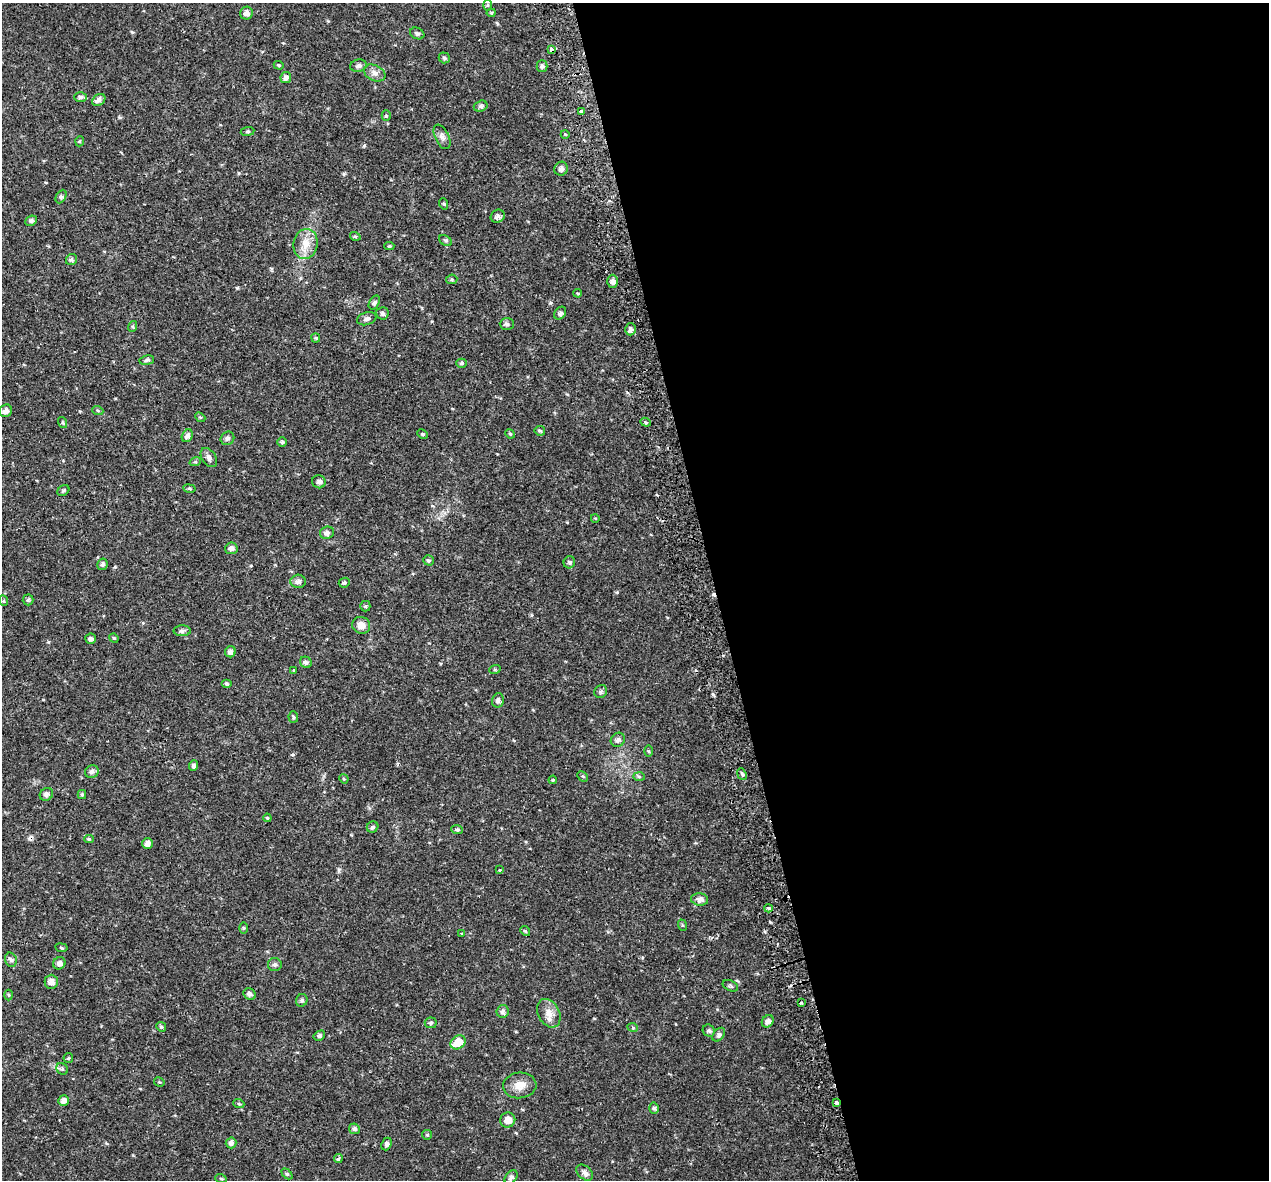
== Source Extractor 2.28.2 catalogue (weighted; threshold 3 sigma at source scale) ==
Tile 8 of 4 x 4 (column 4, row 2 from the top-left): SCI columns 3855-5121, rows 2520-3697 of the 5174 x 4987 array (HDU 1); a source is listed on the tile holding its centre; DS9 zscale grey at full resolution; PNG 1271 x 1182 px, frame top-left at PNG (2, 3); each listed source drawn as its Kron ellipse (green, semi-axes under 4 px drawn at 4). Shown black and unused: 44% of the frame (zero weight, under 2 of 3 exposures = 5% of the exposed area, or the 3 px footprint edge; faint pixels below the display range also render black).
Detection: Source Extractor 2.28.2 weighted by HDU 2 'WHT'; one run over the whole footprint, this tile lists its part. Background 0.0266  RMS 0.0031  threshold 0.0138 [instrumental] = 3 sigma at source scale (4.5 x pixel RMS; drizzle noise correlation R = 1.50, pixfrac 1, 0.0396/0.0396 arcsec/px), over >= 5 px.
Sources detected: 146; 3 cosmic-ray / hot-pixel residue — neither listed nor drawn; the other 143 listed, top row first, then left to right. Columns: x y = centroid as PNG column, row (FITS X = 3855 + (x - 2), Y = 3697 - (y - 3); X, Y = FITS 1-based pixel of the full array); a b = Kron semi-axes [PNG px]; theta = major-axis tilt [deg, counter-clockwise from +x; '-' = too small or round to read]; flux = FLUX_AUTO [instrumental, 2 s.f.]
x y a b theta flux
488 5 6 4 -89 0.38
246 13 6 6 - 1.2
491 13 4 4 - 0.33
417 33 7 5 -25 0.63
551 49 4 3 - 2.1
444 58 5 5 - 0.57
279 65 5 4 - 0.38
358 66 8 6 14 0.92
542 66 6 5 - 0.75
375 73 11 7 -26 1.5
286 78 6 5 - 1.2
80 97 6 5 - 0.66
99 100 7 5 37 1.3
481 106 7 5 17 0.68
581 111 3 3 - 0.65
386 116 5 4 - 0.37
248 131 7 4 7 0.47
565 134 4 3 - 0.28
442 137 13 7 -64 1.3
80 141 5 3 - 0.32
561 169 7 6 - 1.1
61 196 7 5 63 0.59
444 204 6 3 -71 0.32
498 216 7 6 - 1.1
31 221 6 5 - 0.64
355 236 5 3 - 0.31
445 241 7 5 -33 0.58
306 244 15 12 82 3.8
389 246 5 4 - 0.43
71 259 6 5 - 0.69
452 279 5 5 - 0.47
613 281 6 5 - 1.2
578 293 4 4 - 0.28
374 303 7 5 60 0.7
382 313 6 6 - 0.83
560 313 7 5 50 0.84
367 319 10 6 16 0.91
507 324 7 6 - 0.63
133 326 5 3 - 0.37
630 329 6 5 - 0.92
316 338 4 4 - 0.32
147 360 7 5 9 0.62
461 363 5 4 - 0.49
6 411 7 6 - 1.3
98 411 5 3 - 0.34
200 417 5 4 - 0.37
63 422 6 3 -71 0.37
646 422 5 4 - 0.48
540 431 5 5 - 0.45
423 434 5 4 - 0.39
510 434 5 4 - 0.34
187 436 7 5 57 1.1
227 438 7 6 - 0.81
282 442 5 5 - 0.5
209 458 10 6 -56 1.1
195 462 6 3 17 0.35
319 482 7 6 - 0.96
189 489 6 3 -9 0.38
63 491 6 5 - 0.51
595 518 4 3 - 0.27
327 533 7 6 - 0.92
231 548 6 6 - 1
428 560 5 5 - 0.57
569 562 6 5 - 0.66
102 564 6 5 - 0.78
298 581 7 6 - 1.2
344 583 5 4 - 0.52
28 600 5 5 - 0.47
4 601 5 3 - 0.31
365 606 5 5 - 0.42
361 625 9 8 - 2.3
182 631 8 5 1 0.71
114 638 5 4 - 0.35
91 639 5 5 - 0.86
230 652 5 5 - 0.98
306 662 6 5 - 0.95
495 669 6 3 20 0.37
293 670 3 3 - 0.48
227 684 5 4 - 0.45
601 691 7 6 - 0.7
498 700 7 5 76 0.82
293 717 5 5 - 0.56
618 740 7 6 - 1
649 751 6 4 -89 0.33
194 766 5 4 - 0.74
92 772 7 6 - 1
742 774 6 4 -67 0.53
583 776 6 3 -44 0.33
639 776 6 4 -2 0.43
344 779 5 3 - 0.28
553 780 4 3 - 0.3
46 794 7 6 - 0.97
82 794 4 4 - 0.37
267 818 4 3 - 0.29
373 827 6 5 - 0.68
457 829 5 4 - 0.56
89 839 5 4 - 0.47
148 843 5 5 - 1.3
499 869 3 3 - 0.81
700 899 8 6 -7 1.5
768 908 4 3 - 5.5
682 925 6 3 -71 0.34
243 928 6 4 -90 0.32
525 931 5 4 - 0.42
462 934 4 3 - 0.35
61 948 6 3 -10 0.32
11 960 7 5 -74 0.74
59 963 6 6 - 1
275 965 7 6 - 0.72
51 982 7 6 - 1.6
730 986 8 5 -24 0.56
250 994 6 5 - 0.88
9 995 5 3 - 0.29
302 1000 6 5 - 0.73
801 1003 4 3 - 1.2
503 1011 6 6 - 0.93
549 1013 15 10 -63 2.7
768 1021 7 5 50 1.1
431 1023 6 5 - 0.64
161 1027 5 4 - 0.45
633 1028 5 3 - 0.3
709 1031 6 5 - 0.71
719 1035 8 5 50 0.75
319 1036 6 4 31 0.71
458 1042 8 6 38 6.1
68 1058 5 4 - 0.35
62 1069 6 5 - 0.56
159 1082 5 3 - 0.29
520 1085 17 13 5 3.3
64 1101 5 5 - 1.5
836 1103 3 3 - 1.3
239 1104 5 3 - 0.32
654 1108 5 4 - 0.61
508 1120 8 7 - 2.7
354 1129 5 5 - 0.77
427 1135 5 4 - 0.39
231 1143 5 5 - 1
387 1144 6 5 - 0.79
338 1159 4 4 - 0.57
585 1173 10 6 -41 1.2
287 1174 6 4 -44 0.44
511 1177 8 5 51 0.93
221 1179 6 3 -19 0.36
Overlapping masked pixels (flux is a lower limit): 2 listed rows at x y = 551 49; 836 1103